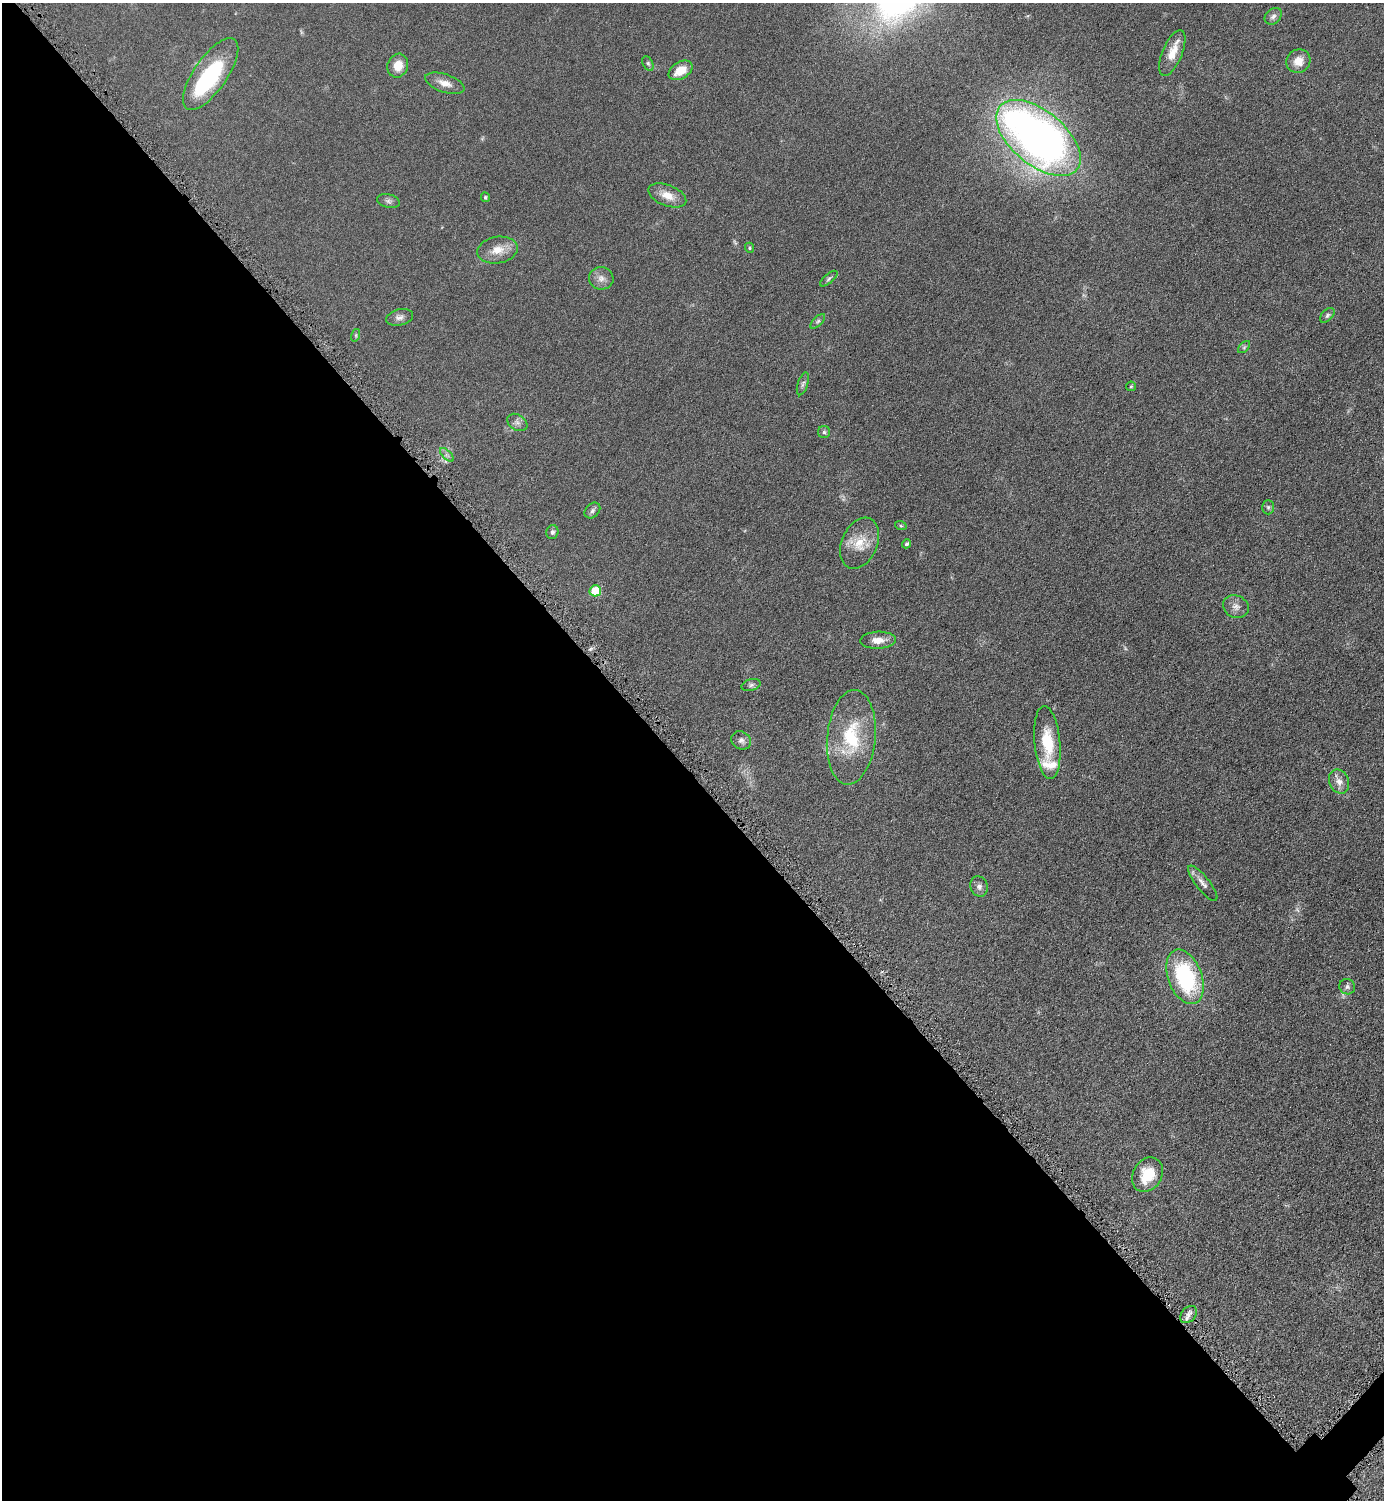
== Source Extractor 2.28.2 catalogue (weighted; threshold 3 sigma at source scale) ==
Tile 9 of 4 x 4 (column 1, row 3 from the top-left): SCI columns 317-1698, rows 1513-3010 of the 6018 x 6018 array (HDU 1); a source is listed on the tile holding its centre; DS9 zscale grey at full resolution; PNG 1386 x 1502 px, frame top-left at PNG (2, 3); each listed source drawn as its Kron ellipse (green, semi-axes under 4 px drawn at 4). Shown black and unused: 49% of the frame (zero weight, under 4 of 8 exposures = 1% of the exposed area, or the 3 px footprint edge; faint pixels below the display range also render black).
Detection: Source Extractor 2.28.2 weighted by HDU 2 'WHT'; one run over the whole footprint, this tile lists its part. Background 0.0766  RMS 0.0057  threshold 0.0234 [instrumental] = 3 sigma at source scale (4.09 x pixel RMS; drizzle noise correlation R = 1.36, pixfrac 0.8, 0.05/0.05 arcsec/px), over >= 5 px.
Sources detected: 49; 1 too faint to see at this stretch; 1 inside a brighter object's white glare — neither listed nor drawn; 1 inside a brighter listed object's ellipse — not listed separately; the other 46 listed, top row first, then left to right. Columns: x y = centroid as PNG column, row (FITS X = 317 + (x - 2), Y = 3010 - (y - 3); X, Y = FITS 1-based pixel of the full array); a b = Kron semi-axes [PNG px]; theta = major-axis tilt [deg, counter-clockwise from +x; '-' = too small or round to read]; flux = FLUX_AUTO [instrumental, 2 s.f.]
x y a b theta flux
1273 16 9 7 43 2
1172 53 24 10 68 8.6
1298 61 12 11 - 6.3
648 63 7 5 -62 0.98
398 66 12 10 70 6.9
680 70 13 8 31 8.6
211 74 42 16 55 50
445 83 20 9 -18 5
1038 138 50 27 -39 320
667 195 20 10 -21 6.4
485 197 5 4 - 0.77
388 201 11 6 -13 1.6
749 248 5 4 - 0.66
498 250 20 13 10 7.6
601 278 12 11 - 3.6
829 279 11 4 40 1.2
1327 315 9 5 46 1.2
400 317 14 8 13 2.4
818 321 9 4 45 1.1
356 335 6 4 72 0.7
1244 347 7 4 46 0.88
803 384 12 5 72 1.5
1131 386 5 5 - 0.64
517 422 11 7 -32 2.2
824 432 6 6 - 1.1
447 455 9 4 -45 1.3
1268 507 7 6 - 1.1
592 511 9 6 46 1.5
901 526 6 4 -19 0.63
552 532 7 6 - 1.4
860 543 27 17 66 12
907 544 5 4 - 0.96
595 591 6 5 - 18
1236 607 13 11 -25 3.6
878 640 18 8 2 5.4
751 685 10 5 16 1.4
851 737 47 24 85 32
741 740 10 8 -31 2.1
1047 742 37 13 -85 18
1339 782 12 9 -65 3.9
1203 883 22 6 -51 3.3
979 886 10 8 -72 2.4
1185 977 28 17 -69 54
1347 987 8 7 - 1.7
1147 1175 18 14 59 15
1188 1315 10 7 47 2.5